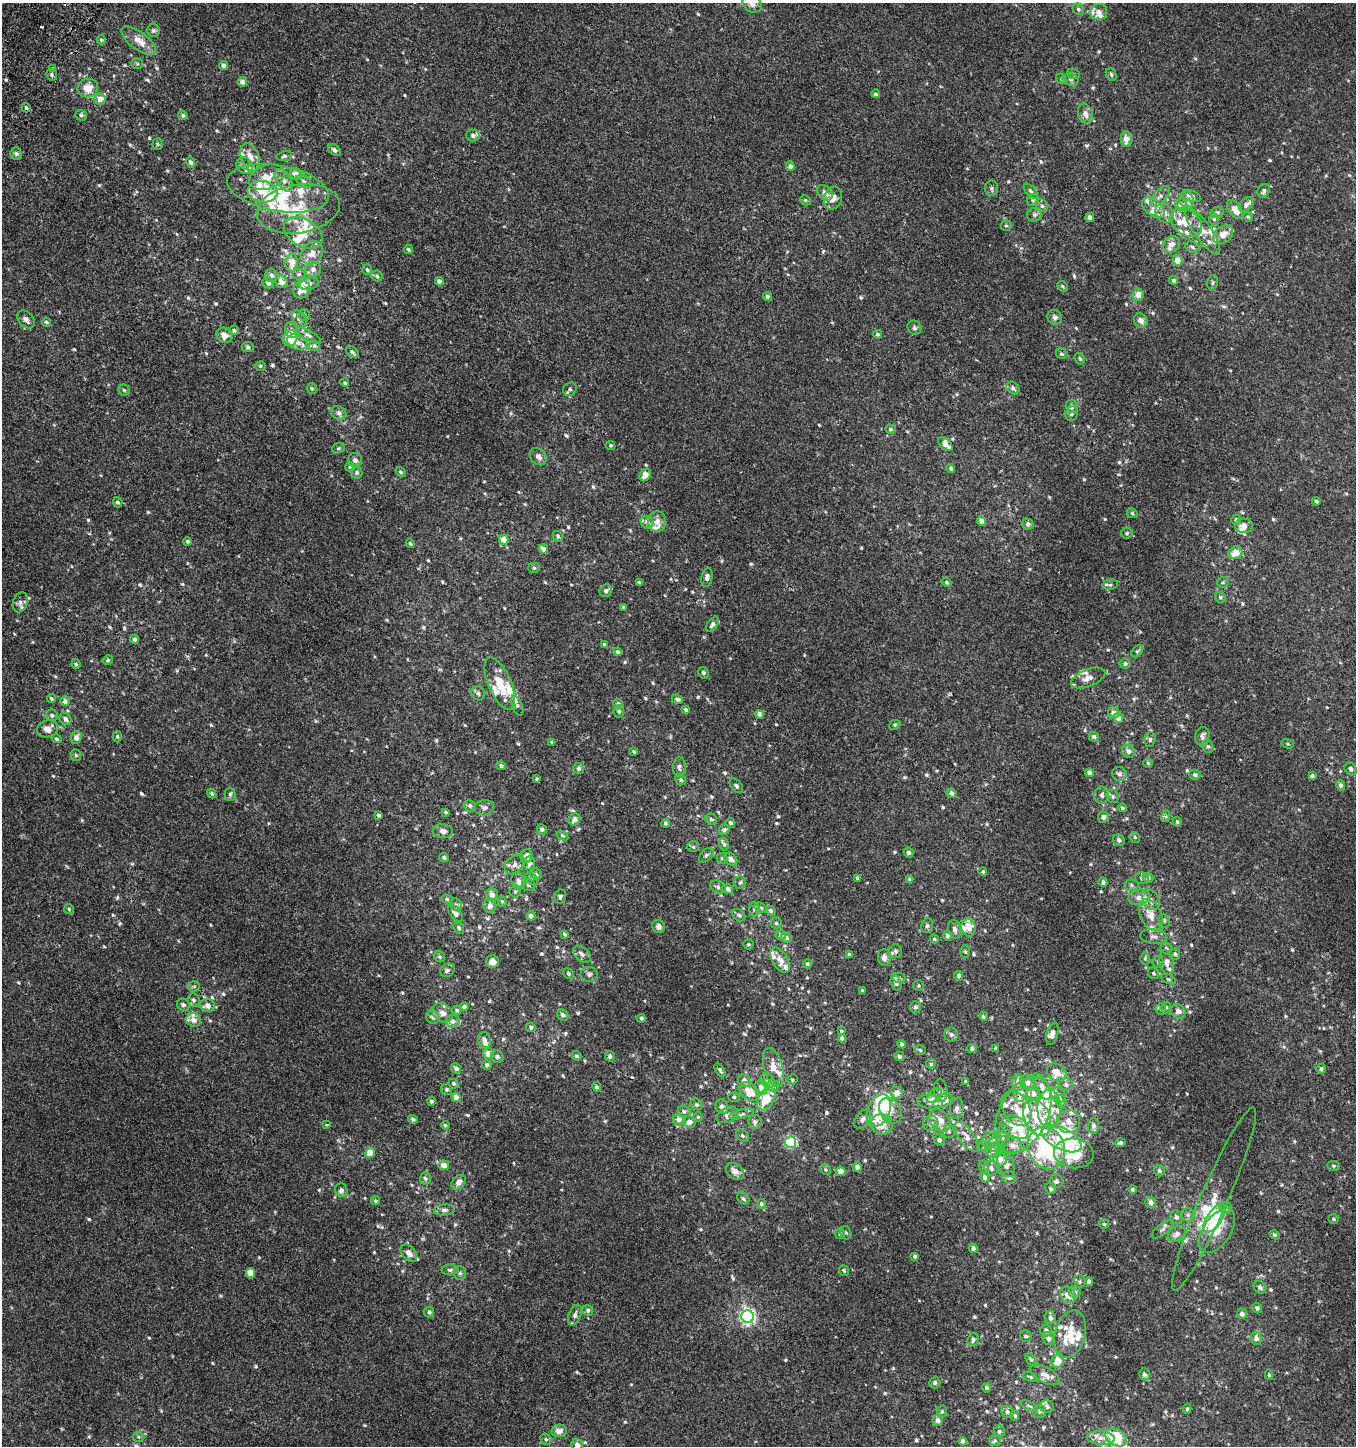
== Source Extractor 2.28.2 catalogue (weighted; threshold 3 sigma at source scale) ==
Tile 11 of 4 x 4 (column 3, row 3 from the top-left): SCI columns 2951-4304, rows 1494-2937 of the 5982 x 5886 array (HDU 1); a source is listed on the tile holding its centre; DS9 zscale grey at full resolution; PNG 1358 x 1448 px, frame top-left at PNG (2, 3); each listed source drawn as its Kron ellipse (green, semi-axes under 4 px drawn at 4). Shown black and unused: <1% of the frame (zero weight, under 2 of 3 exposures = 3% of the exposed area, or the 3 px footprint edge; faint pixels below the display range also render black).
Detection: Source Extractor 2.28.2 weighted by HDU 2 'WHT'; one run over the whole footprint, this tile lists its part. Background 0.00219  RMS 0.0056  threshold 0.0251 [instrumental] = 3 sigma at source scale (4.5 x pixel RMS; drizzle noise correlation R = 1.50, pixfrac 1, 0.0396/0.0396 arcsec/px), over >= 5 px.
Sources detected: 859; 5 inside a brighter object's white glare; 2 cosmic-ray / hot-pixel residue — neither listed nor drawn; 112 inside a brighter listed object's ellipse — not listed separately; of the other 740, all 500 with FLUX_AUTO >= 0.785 (the completeness limit of this list) listed and drawn (240 fainter detections not listed), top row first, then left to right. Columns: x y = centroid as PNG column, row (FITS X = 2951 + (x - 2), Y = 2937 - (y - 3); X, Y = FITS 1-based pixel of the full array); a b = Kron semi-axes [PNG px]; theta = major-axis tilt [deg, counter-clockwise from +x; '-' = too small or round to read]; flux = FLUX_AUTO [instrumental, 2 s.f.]
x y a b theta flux
752 3 10 8 -42 3.2
1078 9 6 5 - 1.1
1099 12 8 8 - 2.6
153 30 6 6 - 1.3
101 40 4 4 - 0.85
139 41 20 8 -37 6.7
137 64 5 5 - 0.85
224 66 4 4 - 1.8
53 68 3 3 - 2.7
1074 74 7 5 -19 1
1111 74 7 5 -62 1.1
51 75 6 5 - 1.1
1061 79 5 4 - 0.83
1071 79 8 6 -16 1.4
242 82 4 4 - 3.2
88 88 10 9 - 7.1
876 94 4 4 - 1.2
100 99 6 5 - 4.8
26 108 5 4 - 1.1
1085 114 10 7 -70 3.2
81 115 6 5 - 1.1
183 115 5 4 - 1.3
473 135 7 6 - 1.3
1126 139 8 5 -87 4.6
158 144 5 5 - 0.82
334 150 7 5 -39 1.6
16 154 6 5 - 1.2
284 156 8 5 9 1.3
250 157 15 9 -69 6.2
191 162 5 4 - 1.9
244 165 8 7 - 2.5
790 166 4 4 - 2.5
296 174 6 5 - 5.1
267 177 18 12 21 8.4
284 180 12 7 -60 3.7
304 181 8 5 -40 1.9
278 188 52 23 -10 34
991 188 8 6 -87 1.5
1031 191 9 5 -46 1.2
1264 191 7 6 - 1.7
262 192 15 11 -8 8.5
825 193 9 6 -46 3
1160 196 13 6 45 2.4
1191 196 10 5 -20 2.7
833 198 11 9 73 5.6
805 200 6 5 - 0.98
1033 200 6 5 - 1
1187 200 8 7 - 2.1
1246 204 8 5 57 1.7
1181 205 6 6 - 3.4
1042 206 7 6 - 1.5
1153 208 13 7 -38 3.9
298 209 42 24 9 27
1235 209 11 6 -54 5.1
1165 213 10 8 -53 3.3
1217 213 6 5 - 1.3
1035 215 8 6 18 1.4
1090 217 5 4 - 2.3
1248 217 5 4 - 0.95
1214 219 6 5 - 0.97
1186 222 17 12 -37 8.9
1006 226 5 5 - 0.87
1203 231 27 8 -55 6.3
303 233 21 13 -30 10
1223 234 11 8 41 5.7
1171 244 9 7 34 3.4
1192 247 7 5 -22 1.4
409 250 4 3 - 0.97
312 253 12 10 55 4.4
1178 260 5 5 - 5.6
292 263 9 6 88 5.9
313 270 8 7 - 2
367 270 5 5 - 1
299 274 6 5 - 1
271 275 6 6 - 1.9
377 276 6 5 - 1.3
1174 280 4 4 - 1.3
439 281 4 4 - 2.8
281 282 7 6 - 3.4
1213 282 7 5 73 0.99
268 283 6 5 - 1.9
309 284 10 6 16 2
1063 286 6 4 -42 0.85
302 290 9 8 - 5
1138 295 6 5 - 4.7
767 296 4 4 - 1.3
304 315 6 5 - 1.1
1055 317 8 7 - 1.9
26 319 10 7 -48 2.5
299 319 9 6 -55 2.1
1141 321 7 6 - 2.7
46 322 5 4 - 1.1
914 328 7 6 - 1.4
234 330 5 5 - 1
292 330 8 6 -68 1.9
877 334 4 4 - 0.91
224 335 8 7 - 3.8
308 335 14 5 -29 1.9
290 338 8 7 - 17
297 342 10 7 -25 2.8
314 346 5 5 - 1
248 347 6 5 - 0.99
352 352 7 5 -42 1.2
1062 354 6 5 - 1
1080 359 6 5 - 1.1
260 366 5 5 - 0.81
345 383 4 4 - 0.89
312 388 5 5 - 0.87
1013 388 7 5 -44 1.6
570 389 7 6 - 1.3
124 390 5 5 - 0.9
1072 406 7 6 - 2.4
339 413 8 6 -38 2.1
1072 414 7 6 - 1.3
891 429 5 4 - 0.99
945 444 8 5 -45 4.5
611 445 4 4 - 0.9
338 448 6 5 - 0.79
538 457 9 7 -47 2.7
355 460 7 7 - 2.2
350 467 5 4 - 0.97
951 468 4 4 - 1.3
400 472 5 4 - 0.89
357 473 6 6 - 1.1
645 475 7 5 59 4.6
1316 501 4 4 - 0.99
118 502 5 4 - 1.3
1132 513 6 4 -28 0.82
1236 520 5 5 - 1.8
981 521 5 4 - 3.6
647 522 6 6 - 2.5
657 522 10 9 - 3.8
1028 524 5 5 - 2
1244 526 9 7 -3 4.6
1127 533 6 5 - 0.94
558 536 5 5 - 0.88
504 540 5 4 - 6.5
187 541 4 3 - 0.85
410 543 5 4 - 0.88
543 549 5 4 - 3
1236 553 7 6 - 6.7
534 568 6 5 - 1.2
707 577 9 5 80 2
639 582 4 3 - 0.96
946 582 5 4 - 0.82
1223 582 6 5 - 0.8
1110 585 8 5 10 0.96
606 591 7 5 50 1.5
1220 597 6 5 - 1.1
20 602 10 7 71 2
623 607 4 3 - 0.81
713 624 8 5 56 1.8
134 639 4 4 - 1.6
605 645 4 3 - 1.5
1137 651 7 4 50 0.85
618 652 4 3 - 1.3
108 660 5 4 - 1
76 664 5 4 - 0.82
1125 664 5 5 - 1.2
703 673 6 5 - 1.4
1088 678 18 8 21 4.3
500 684 28 11 -66 14
478 693 7 6 - 1.5
51 698 5 4 - 0.91
677 699 6 4 -22 1.8
65 701 5 4 - 2
618 704 5 4 - 0.93
517 705 11 5 -69 1.3
686 710 4 3 - 1.2
619 711 6 5 - 1.1
1114 713 6 5 - 3.2
760 714 4 4 - 3.2
52 715 6 5 - 1.3
1118 718 5 4 - 4.2
65 719 6 5 - 1.8
895 725 6 4 23 0.8
48 729 11 8 18 5.3
1202 736 9 7 74 2.2
117 737 6 4 -88 0.82
1094 737 5 5 - 1.9
76 738 6 5 - 3.8
57 739 5 4 - 0.79
1150 739 7 5 87 1.2
552 743 4 3 - 1
1288 744 6 4 -18 0.85
1208 746 6 5 - 1.2
1128 751 7 6 - 2.5
634 752 3 3 - 0.84
76 755 6 5 - 1.1
1148 763 5 4 - 0.91
501 766 5 4 - 1.4
679 767 9 6 87 1.7
578 769 5 5 - 1.4
1351 769 7 5 -43 1.5
1089 773 4 4 - 2.5
1119 774 7 7 - 2
1195 775 5 5 - 1.4
1312 776 4 4 - 2.1
537 779 4 4 - 0.85
681 780 6 5 - 1.1
1341 785 5 4 - 1.3
736 786 8 5 -51 1.5
212 793 5 4 - 1.1
951 793 5 4 - 2.4
230 794 6 5 - 1.1
1102 795 8 7 - 2
1113 796 7 6 - 1.2
470 806 6 5 - 1.7
484 808 10 7 10 2.6
1122 808 4 4 - 1
446 812 4 3 - 0.84
378 815 4 3 - 1.3
1166 816 6 4 72 0.82
1103 817 5 5 - 2.2
574 819 6 5 - 3.4
711 819 6 5 - 1.1
1177 822 5 4 - 1
665 823 4 4 - 1.2
730 823 5 5 - 1.2
542 829 5 5 - 1.7
724 830 5 5 - 1.9
443 831 10 6 -4 2.7
563 835 6 4 -34 0.81
1135 837 6 5 - 0.8
1119 840 6 5 - 1.7
724 844 6 4 -77 1.1
693 847 6 5 - 0.95
909 852 5 5 - 1.8
706 855 9 5 45 1.3
526 856 7 5 67 3.2
444 857 5 4 - 1.1
722 858 5 5 - 0.92
731 859 7 5 -40 2.8
529 863 7 6 - 1.8
514 865 11 8 47 2.4
983 872 4 4 - 1
536 874 6 5 - 1
858 878 4 3 - 1.4
1142 878 7 5 -17 1.3
1148 878 5 5 - 1.6
532 879 7 5 -52 1.1
910 880 4 4 - 2.1
518 881 8 6 -72 2.9
740 882 6 5 - 1.1
1103 882 4 4 - 1.8
528 885 7 6 - 1.4
1131 885 7 5 -2 1.1
718 887 8 6 -26 1.8
727 889 6 5 - 2.2
515 892 6 5 - 1.1
492 895 6 5 - 2.9
560 897 7 6 - 1.1
1139 897 10 7 13 3.1
447 899 5 4 - 0.9
1151 900 11 7 -58 2.7
502 901 5 4 - 0.88
456 905 6 5 - 1.3
490 906 7 6 - 2.6
761 908 7 4 -31 1.1
69 909 5 5 - 0.81
754 909 7 5 -90 1.3
770 911 5 4 - 1.6
455 913 10 5 -54 3.2
739 915 7 5 -43 1.3
1151 915 17 10 -65 6.6
531 916 4 4 - 2.4
1164 921 7 5 -70 0.91
776 923 5 5 - 0.88
927 926 7 5 74 1.2
659 927 7 6 - 2.3
459 928 6 5 - 1.1
969 928 9 7 -77 4.9
954 929 9 6 -76 2
565 934 4 3 - 0.92
781 935 5 5 - 1.5
947 935 5 4 - 1.9
1154 937 13 7 -7 2.5
786 938 5 5 - 1.8
934 939 4 3 - 0.82
748 944 5 5 - 0.89
1166 948 6 5 - 1.1
896 951 7 6 - 1.6
965 952 6 5 - 0.85
582 954 10 6 -42 2.2
1175 954 5 5 - 1.5
849 955 4 4 - 1.7
440 957 6 5 - 1
884 957 8 6 -83 2.9
1145 958 6 5 - 0.78
780 960 14 7 -60 4.9
492 962 6 6 - 4
1158 962 5 5 - 0.93
1167 962 12 7 -81 3.5
807 964 4 4 - 1.1
447 970 7 6 - 1.6
1153 973 6 5 - 0.98
569 974 6 4 -47 0.99
589 974 9 7 -9 1.7
959 976 5 4 - 1.4
899 978 7 5 -12 1
1168 979 8 4 -26 0.87
896 983 8 5 -68 2.4
194 986 6 5 - 0.85
919 986 5 5 - 0.82
863 991 4 3 - 1.2
194 1000 7 6 - 1.8
183 1005 6 6 - 1.7
207 1006 7 6 - 3.5
464 1006 4 4 - 1.6
915 1007 6 5 - 1.4
1166 1007 6 4 74 0.96
1161 1009 5 5 - 0.99
457 1010 5 4 - 1
1178 1012 7 7 - 3.4
443 1013 11 8 -40 3.2
563 1015 6 5 - 1.7
983 1016 4 4 - 0.92
433 1017 7 6 - 1.6
641 1018 4 4 - 0.91
194 1020 7 7 - 2.9
453 1021 7 6 - 2.7
531 1027 5 4 - 1.3
841 1031 4 3 - 0.88
951 1034 7 7 - 1.8
1052 1034 11 5 76 2.4
842 1038 4 4 - 1.9
485 1040 8 6 -73 2.6
902 1044 4 4 - 1.5
996 1048 4 3 - 1.1
972 1049 5 4 - 1.3
920 1050 6 4 -18 0.89
488 1053 5 5 - 5
576 1056 5 4 - 0.87
610 1056 5 4 - 1.3
899 1056 5 4 - 1.4
497 1057 6 6 - 1.8
931 1064 5 5 - 0.92
487 1065 5 5 - 2.1
456 1068 5 4 - 2.1
773 1068 20 9 -75 6.8
1321 1069 5 4 - 1.5
720 1070 8 3 -59 0.98
1057 1072 10 8 -37 5.7
792 1080 5 5 - 0.85
744 1081 6 6 - 3.5
768 1081 8 6 -46 1.8
966 1082 4 3 - 0.89
1018 1082 8 6 -82 4.1
1028 1083 8 7 - 3.6
453 1084 5 4 - 0.99
1066 1085 7 6 - 1.7
773 1086 6 5 - 2.4
1042 1086 15 6 -60 4.3
597 1087 5 4 - 0.96
761 1087 7 6 - 3.6
447 1089 6 5 - 1.1
941 1091 11 7 -83 1.9
749 1092 11 7 -39 8.1
1020 1092 9 6 87 5.3
897 1093 6 6 - 4
1033 1094 7 6 - 3.3
934 1095 9 6 49 1.5
1058 1095 8 6 -49 2
456 1097 5 4 - 4.3
734 1097 5 5 - 0.91
766 1099 12 7 60 13
431 1101 4 4 - 1.1
943 1101 10 6 28 6.8
1061 1101 6 5 - 2.8
930 1102 13 7 -9 4.4
696 1104 6 5 - 1.1
722 1107 7 6 - 2.3
957 1108 10 6 84 2.3
1016 1109 19 13 -57 8.5
1049 1109 19 11 88 14
879 1110 17 11 67 23
684 1111 6 5 - 1.8
890 1111 14 10 -56 6.2
742 1114 13 4 15 1.7
727 1115 11 7 24 2.8
1023 1115 41 24 63 41
698 1117 5 5 - 0.86
1037 1118 19 12 -66 15
413 1119 5 4 - 1.3
863 1119 10 7 55 2.9
678 1120 6 5 - 3.3
940 1120 12 9 -49 5.1
689 1122 6 6 - 3.2
755 1122 7 6 - 2.3
1069 1122 11 11 - 5.1
931 1123 8 7 - 1.9
882 1124 11 10 - 9.9
327 1125 3 3 - 3
445 1125 4 3 - 0.92
1093 1126 7 6 - 2
1015 1127 14 10 -31 8.5
1004 1131 7 5 20 1.5
949 1132 6 6 - 1.1
742 1136 7 5 -39 1.3
967 1137 17 7 -55 4.8
1003 1139 7 6 - 1.6
1062 1139 22 10 -27 13
939 1140 5 5 - 1.6
990 1140 8 7 - 2.1
791 1142 5 5 - 57
1121 1143 5 4 - 1.1
996 1144 7 7 - 2.1
1013 1145 9 8 - 3.7
984 1146 6 5 - 0.87
1046 1148 22 18 -65 41
992 1150 8 6 -45 2.4
370 1153 5 5 - 7.9
1074 1153 20 15 -5 17
1000 1159 7 6 - 4.1
444 1165 5 5 - 4.4
1006 1165 13 8 -71 3.2
984 1166 6 5 - 0.97
1333 1166 6 5 - 0.94
857 1167 5 4 - 2.4
991 1168 7 6 - 2
826 1170 6 4 -53 0.86
735 1171 10 7 -38 3.5
841 1171 5 4 - 4.7
1159 1171 6 5 - 1.4
1009 1177 7 6 - 1.9
425 1178 6 5 - 1.2
985 1178 5 4 - 2.1
1057 1181 7 6 - 1.7
459 1182 8 6 43 3.2
1051 1189 6 5 - 1.2
1133 1189 4 4 - 1.2
341 1190 7 6 - 1.8
743 1198 6 5 - 1.2
1214 1199 100 13 66 18
376 1201 4 4 - 0.85
1151 1203 6 5 - 3.1
761 1204 5 4 - 1.2
1226 1208 6 6 - 1.8
444 1210 10 5 4 1.7
1187 1215 7 7 - 1.8
1176 1217 7 6 - 1.8
1214 1218 16 7 56 30
1334 1219 5 4 - 0.99
1104 1224 5 5 - 0.88
1162 1229 13 5 39 2.1
1217 1231 25 13 56 11
846 1233 7 5 -73 0.97
840 1234 5 4 - 0.93
1177 1234 10 7 37 2.7
1275 1235 5 4 - 0.85
973 1248 4 4 - 1.9
409 1253 10 6 -48 3.6
915 1256 4 3 - 1.1
450 1270 8 5 1 1.4
844 1270 5 5 - 1
250 1273 5 4 - 8.1
460 1273 7 6 - 1.2
1080 1282 6 6 - 1.1
1089 1282 4 4 - 2.4
1260 1287 7 5 -44 1.5
1075 1292 6 5 - 2.6
1068 1295 9 7 -53 5.1
1257 1308 5 4 - 1.5
588 1310 5 5 - 1.2
429 1312 5 5 - 1.5
1242 1314 5 4 - 2.1
575 1315 11 6 68 2.1
747 1316 6 6 - 140
1050 1318 6 5 - 2.1
1046 1331 6 5 - 2.2
1070 1334 24 15 76 12
1026 1336 6 5 - 1.4
1048 1338 6 5 - 2.6
1256 1338 6 5 - 2.7
973 1339 7 5 73 1.6
1031 1360 7 4 -52 0.9
1058 1361 7 6 - 7.7
1144 1374 6 5 - 2
1045 1375 16 7 -28 4
1269 1375 5 4 - 0.85
1030 1377 8 4 -24 0.83
935 1383 6 5 - 1.1
987 1388 5 4 - 1.4
1029 1406 9 4 -25 1.1
1047 1407 7 6 - 1.6
1187 1409 4 3 - 0.79
942 1411 6 5 - 1
1007 1412 6 5 - 2
1040 1412 6 6 - 1.3
1015 1416 5 4 - 0.88
938 1420 6 5 - 2.8
559 1431 7 6 - 3.5
999 1431 6 5 - 1.3
138 1437 6 5 - 0.92
1116 1437 12 8 -29 25
1101 1438 14 6 -4 3.7
546 1439 6 5 - 1
963 1441 4 4 - 2.5
995 1441 5 5 - 0.88
577 1445 6 5 - 3.2
Overlapping masked pixels (flux is a lower limit): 1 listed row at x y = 1020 1092
Isophote crosses this tile's border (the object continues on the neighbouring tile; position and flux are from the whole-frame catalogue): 2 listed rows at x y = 752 3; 577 1445